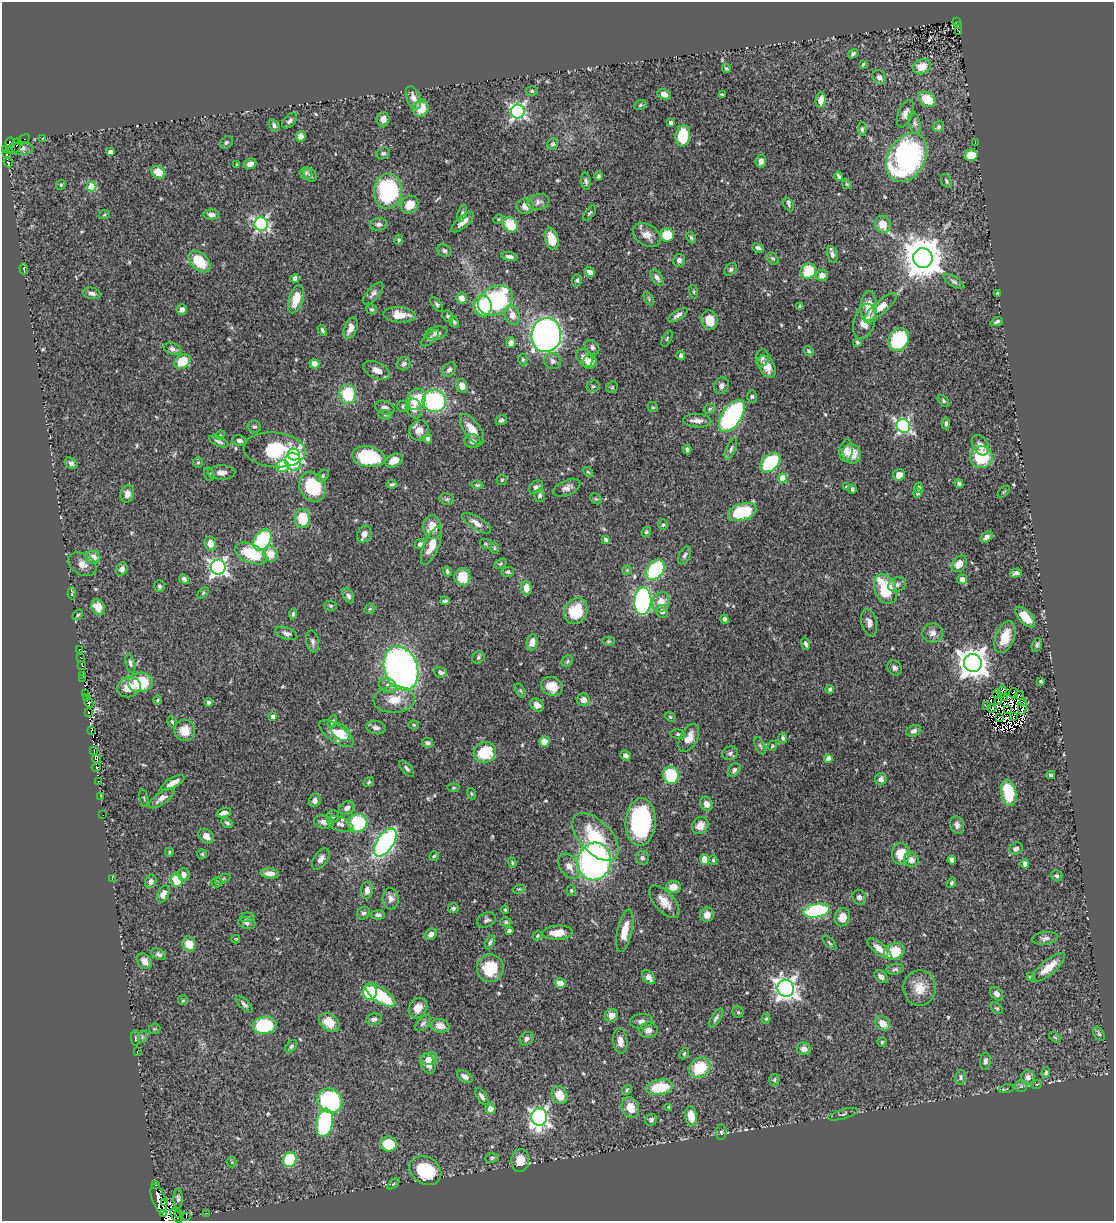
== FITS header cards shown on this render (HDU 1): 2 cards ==
NAXIS1  =                 1112
NAXIS2  =                 1219

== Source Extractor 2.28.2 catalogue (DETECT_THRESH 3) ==
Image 1112 x 1219 px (HDU 1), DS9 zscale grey, 1 PNG px = 1 image px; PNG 1116 x 1223 px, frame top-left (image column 1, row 1219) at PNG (2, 2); each listed source drawn as its Kron ellipse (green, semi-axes under 4 px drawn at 4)
Background 0.467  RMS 0.022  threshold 0.0654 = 3 sigma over >= 5 px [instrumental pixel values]
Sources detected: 577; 20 with non-positive FLUX_AUTO (blend fragments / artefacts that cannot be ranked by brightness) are neither listed nor drawn; of the other 557, the 500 brightest by FLUX_AUTO listed and drawn (57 fainter detections omitted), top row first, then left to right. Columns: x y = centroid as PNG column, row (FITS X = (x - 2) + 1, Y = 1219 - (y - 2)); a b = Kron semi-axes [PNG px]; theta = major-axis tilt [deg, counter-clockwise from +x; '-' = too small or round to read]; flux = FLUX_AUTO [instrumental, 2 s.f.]
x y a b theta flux
956 22 3 2 - 33
958 25 3 2 - 18
959 31 3 2 - 6.2
853 54 5 4 - 3.1
863 64 4 3 - 1.7
922 67 9 7 21 19
726 68 5 4 - 2.1
879 77 8 6 -54 6.4
532 91 6 5 - 2.4
664 94 7 5 -24 9.2
722 94 4 3 - 1.8
413 98 12 7 -69 9.3
927 99 9 6 -36 37
821 100 7 5 80 12
640 105 6 5 - 2.3
421 108 8 7 - 29
518 111 7 7 - 420
905 114 14 7 68 8.7
383 119 7 6 - 7.6
290 121 9 5 47 4.7
671 122 4 4 - 3.4
915 123 11 5 -78 4.6
274 125 6 4 -58 3.7
939 127 6 5 - 2.8
862 129 7 4 90 2.8
301 136 5 5 - 8.7
683 136 11 7 82 58
43 139 3 3 - 1.8
24 140 7 3 41 9.1
10 142 5 2 - 2.1
226 142 7 5 38 2.9
975 143 2 2 - 2.9
553 144 6 5 - 3.6
17 145 7 4 71 48
22 148 11 6 2 5.6
5 149 3 2 - 17
9 151 3 2 - 15
110 152 4 4 - 6.7
383 153 7 5 23 3
7 154 4 3 - 11
971 155 6 5 - 37
907 157 26 18 62 270
761 161 6 5 - 5.4
8 162 5 3 - 28
237 164 3 2 - 1.6
250 164 6 5 - 6.4
158 172 7 6 - 20
306 173 6 6 - 3.3
310 175 8 5 -52 4.7
598 176 5 4 - 3.2
838 176 5 3 - 3
586 181 8 4 -84 3.4
946 181 7 5 -62 3
847 184 5 4 - 1.7
61 185 5 4 - 1.9
92 186 5 5 - 59
388 191 18 14 84 180
538 202 11 8 14 6.6
789 204 7 5 -64 3.3
410 205 9 8 - 23
525 206 8 8 - 9.5
462 213 9 4 71 3.2
590 213 9 4 51 2.9
104 215 6 3 19 2
211 215 8 5 -1 6.1
498 219 5 4 - 1.8
463 222 14 5 41 12
261 224 7 6 - 360
379 224 8 6 1 4.8
883 224 8 7 - 21
510 225 8 6 -49 46
647 235 15 10 -34 14
667 235 7 6 - 37
691 238 6 4 -62 2.3
552 239 11 6 -74 22
398 240 5 4 - 2.8
758 248 6 4 -26 4.3
444 251 7 6 - 3.6
832 254 8 5 -78 5.8
510 257 8 4 -10 5.9
773 258 7 5 -47 2.3
923 258 10 9 - 4800
679 260 6 6 - 5.5
199 261 13 8 -44 43
24 269 5 2 - 1.6
731 269 7 5 46 3.2
808 271 8 7 - 43
590 272 5 4 - 8.3
822 275 6 5 - 10
295 278 4 4 - 6.7
657 278 9 5 -59 5.2
577 280 6 5 - 3.3
954 282 12 5 -32 4.3
694 292 7 3 -71 1.7
92 293 9 5 -11 5.8
997 293 3 3 - 2.1
373 294 13 6 49 5.9
462 298 5 5 - 9.9
296 299 15 7 72 25
649 299 7 4 -61 2
495 301 18 13 29 180
437 304 8 4 -53 2.7
482 306 10 9 - 67
800 306 4 3 - 2.7
869 307 16 8 89 24
881 307 20 6 40 21
371 309 5 5 - 2.5
182 310 5 5 - 6.5
399 315 16 7 -4 22
512 315 10 7 -74 14
678 315 11 4 32 5.9
448 316 6 4 -53 2.5
710 320 10 8 -80 26
864 321 18 10 74 21
454 322 6 4 -62 2.9
997 322 6 4 23 3.9
351 328 11 6 66 9.9
322 330 6 4 -59 3
436 333 11 6 12 7.4
546 335 17 15 83 600
430 338 11 5 42 3.9
667 339 9 4 64 1.9
899 339 12 9 58 110
857 342 4 4 - 2.7
511 343 5 5 - 6.5
592 347 8 6 -49 4.7
173 349 9 5 -22 5.3
809 351 5 4 - 2.2
681 355 4 4 - 4.4
584 358 10 7 -53 9.1
762 358 9 6 82 4.1
523 360 6 4 -90 2.3
553 361 8 8 - 6.1
182 362 9 6 35 40
590 362 7 6 - 13
314 364 5 4 - 15
404 364 7 6 - 4.7
767 366 12 7 -62 18
377 370 14 8 -25 13
449 370 8 6 47 4
462 386 7 5 -67 8
593 386 6 5 - 2.8
721 386 8 7 - 6.6
612 387 6 5 - 2
348 394 10 8 -85 60
752 396 6 5 - 2.5
416 399 11 9 53 35
434 401 12 11 - 160
943 401 7 4 -46 2.6
403 406 6 6 - 3.8
653 407 5 4 - 1.8
385 408 9 7 -17 8
414 408 10 7 -70 10
710 409 6 4 23 2.5
385 415 7 5 -6 2.9
732 416 18 9 57 280
501 420 6 5 - 3.4
697 421 14 6 -4 8.8
946 423 6 4 -86 3.4
254 426 7 6 - 4
903 426 7 6 - 310
472 429 18 8 -55 21
419 430 10 9 - 13
220 435 5 4 - 1.6
427 439 5 4 - 3.3
239 440 7 5 -13 4.9
472 441 8 7 - 7
219 442 10 4 -24 4.3
980 445 11 7 -58 8.3
731 449 11 4 67 3.8
275 450 31 17 -5 100
687 450 5 3 - 3
846 450 11 6 80 7.6
852 454 10 9 - 25
294 455 6 6 - 380
369 457 17 10 -9 96
981 457 11 11 - 66
394 461 9 6 29 18
293 462 9 8 - 38
71 463 7 5 -32 5.6
198 463 5 4 - 1.9
770 463 12 7 43 110
283 466 6 6 - 72
222 472 14 7 -1 8.7
588 472 6 3 -43 1.9
209 474 7 5 -73 2.5
899 475 6 5 - 10
323 476 7 5 43 2.8
782 478 4 4 - 38
502 480 5 5 - 2.3
392 484 5 3 - 2.9
959 484 4 4 - 3.8
477 485 6 4 -5 2.7
312 487 15 12 -60 75
536 487 8 5 36 4.6
846 487 4 3 - 2.4
567 488 14 7 24 7.9
919 488 5 4 - 5.2
852 489 4 3 - 2.7
1004 492 7 3 44 1.6
917 493 5 4 - 4.1
127 494 9 6 77 8.5
540 495 6 5 - 3.9
447 499 7 5 -20 3.2
596 499 6 5 - 1.8
742 512 15 8 17 73
302 519 9 7 87 45
476 523 16 6 -31 11
663 525 5 4 - 2.5
432 527 11 9 -85 24
646 532 5 4 - 2.5
364 534 8 6 64 9.8
986 537 7 4 40 5.8
262 540 11 8 57 120
606 540 4 3 - 4.1
210 544 7 5 -82 13
420 544 6 4 44 4
486 544 6 5 - 2.2
431 546 20 7 67 23
495 548 6 4 -89 1.9
251 554 17 9 -24 66
271 554 8 7 - 23
685 555 9 5 62 4.1
93 557 7 6 - 13
82 564 15 10 -30 12
500 564 7 4 30 2
959 564 9 6 53 15
218 567 7 7 - 530
122 569 7 5 64 5.7
627 570 5 5 - 1.9
655 570 11 8 52 110
447 571 5 4 - 3
507 572 6 5 - 3.1
1016 573 6 4 16 4.2
462 577 9 8 - 31
184 579 5 4 - 5.2
962 579 5 5 - 8.9
897 585 9 7 26 6.2
159 586 6 5 - 3
526 588 7 5 -89 14
885 589 16 10 -68 74
72 593 6 2 87 1.7
203 593 6 4 45 2.2
348 596 8 5 -64 5.1
445 601 4 4 - 3.9
643 601 14 8 86 340
661 602 10 8 57 19
330 606 6 5 - 2.5
98 607 8 6 -66 20
370 609 6 5 - 2
576 611 13 11 59 48
662 611 6 6 - 6.8
293 614 5 3 - 2.6
78 615 6 3 45 2.1
1025 617 12 6 -48 21
725 619 5 4 - 4.5
869 623 14 7 -77 8.8
286 633 11 6 -20 5.7
933 633 10 9 - 9.8
1005 637 17 9 69 29
313 641 11 6 -79 4.9
608 641 6 4 0 2
532 642 8 5 81 9.4
806 644 6 4 -73 3.9
1037 645 7 5 71 3.1
79 649 3 3 - 17
81 658 3 2 - 33
478 658 6 5 - 3
567 661 6 5 - 2.7
130 663 9 4 -75 4.4
973 663 9 9 - 2400
82 665 2 2 - 6.2
401 668 22 16 -71 750
894 668 8 6 -51 5
440 672 7 5 -18 4.3
83 675 2 2 - 17
83 679 2 2 - 25
1041 681 3 3 - 3.1
140 682 12 10 2 70
388 685 9 7 -26 6.4
552 686 11 9 -25 22
129 687 12 10 17 26
830 689 4 4 - 2.9
520 690 7 4 -58 2.6
1002 691 6 4 77 8
86 693 3 2 - 11
1013 693 5 2 - 2.3
996 694 4 2 - 1.9
1019 695 4 2 - 3.8
1004 697 4 2 - 1.7
86 698 3 2 - 110
157 700 5 4 - 1.9
394 700 20 13 4 27
583 700 6 6 - 9.5
998 701 2 2 - 2
209 702 4 3 - 4.6
89 703 5 4 - 40
1024 703 3 2 - 2.8
537 705 7 6 - 12
987 706 2 2 - 2
1022 707 8 3 85 3.5
992 708 4 3 - 1.7
1008 710 3 2 - 1.9
88 713 2 2 - 16
273 716 4 4 - 9.1
670 717 5 4 - 2.1
999 717 3 2 - 2.7
1013 717 2 2 - 1.9
172 722 6 4 -72 2.3
332 722 6 4 62 3.3
414 725 5 4 - 1.8
376 728 10 6 -11 6.4
91 730 4 3 - 54
185 730 11 10 - 21
914 731 8 5 26 5.3
341 732 10 7 -36 11
336 734 20 8 -34 26
678 734 8 4 -6 3.3
689 738 15 8 62 16
783 738 5 4 - 3.8
544 741 5 5 - 14
428 743 6 5 - 3.7
760 746 9 4 -65 3
772 746 5 4 - 2.2
94 750 3 2 - 22
485 752 11 10 - 65
730 753 8 6 20 4.5
626 755 6 4 -38 4.6
828 758 4 4 - 11
96 759 5 3 - 28
96 767 4 2 - 44
407 769 10 5 -49 4.4
734 770 7 5 52 5.2
671 775 9 8 - 71
1051 775 4 3 - 2.7
881 779 6 6 - 5.1
98 781 3 3 - 13
369 782 6 4 42 2.2
173 783 13 5 29 13
453 788 6 4 7 1.9
1009 793 13 7 -80 61
472 794 6 4 -72 1.7
101 797 2 2 - 5.2
144 798 9 3 -79 1.7
162 798 15 6 36 10
315 801 6 5 - 6.9
706 804 7 6 - 8.1
347 808 8 6 32 6.9
224 813 7 4 18 6.3
103 815 2 2 - 2.9
332 817 7 6 - 3.2
324 822 10 6 -10 8
641 822 24 15 87 190
227 823 6 4 -29 2.6
358 823 10 9 - 84
340 824 14 7 -21 9.3
700 825 9 8 - 14
957 825 9 7 -73 6.7
206 836 9 6 -39 10
596 837 29 16 -47 71
385 842 16 8 56 310
1016 849 7 6 - 5.3
169 852 4 3 - 1.7
202 854 5 5 - 1.9
901 854 11 9 -89 31
434 856 5 4 - 2
642 858 7 6 - 4.3
321 859 12 7 56 8.2
704 860 5 4 - 16
713 860 5 4 - 2.1
911 860 7 6 - 10
952 860 4 4 - 6.4
594 861 19 17 77 470
512 863 5 4 - 1.9
1025 864 5 4 - 7.7
569 866 14 9 -57 13
270 873 9 5 -7 12
184 874 6 6 - 7.5
1057 876 6 5 - 3
112 878 3 2 - 43
223 879 8 4 22 2.1
177 880 6 6 - 39
151 881 7 5 67 5.2
217 882 5 5 - 2.8
951 883 5 4 - 2.9
673 887 7 6 - 15
519 889 6 4 23 1.7
367 890 8 6 83 8
571 891 5 4 - 2.2
163 894 9 5 65 9.3
859 897 7 6 - 5.6
391 899 10 8 -89 7.9
664 902 20 9 -49 18
453 908 5 5 - 3.5
505 910 4 3 - 1.7
817 911 13 6 10 140
363 913 7 5 43 3.7
378 915 7 4 -1 3.7
707 915 7 6 - 11
247 917 7 5 6 2.8
842 917 9 7 69 14
486 920 10 7 24 4.7
506 922 6 4 0 2.7
247 923 9 5 -11 4.4
509 930 4 3 - 4.1
625 931 22 7 78 22
558 933 15 7 4 19
431 934 6 5 - 7.8
537 936 5 4 - 1.7
1045 938 13 6 5 5.8
236 939 4 3 - 1.9
490 942 8 4 68 3.3
829 943 9 3 -45 2.1
189 944 7 6 - 23
879 949 14 5 -38 15
894 951 10 8 22 49
158 954 8 5 -27 3.8
144 961 8 6 -49 12
1048 967 21 7 39 26
490 968 14 13 - 47
895 969 9 5 7 3.5
649 977 8 5 -50 10
881 977 7 5 -39 6.7
1030 977 4 3 - 1.9
560 983 5 5 - 12
786 988 8 8 - 1000
920 988 18 16 89 26
370 992 7 7 - 63
997 994 7 5 -49 6.6
380 995 17 7 -36 89
183 1000 5 4 - 1.7
244 1004 11 5 -44 4.4
418 1008 11 8 58 15
997 1008 7 4 -43 2.5
738 1012 5 5 - 2.2
612 1015 7 6 - 14
716 1018 10 4 58 4.1
374 1019 8 5 12 5.2
766 1019 5 4 - 2
642 1021 11 7 3 7.2
329 1022 11 8 -37 27
423 1023 10 5 44 4.5
883 1023 8 6 -44 16
264 1025 12 8 5 100
440 1026 9 7 -11 14
155 1029 6 5 - 1.9
648 1030 9 8 - 9.5
1099 1034 8 5 -58 3
142 1037 6 4 73 1.9
1055 1037 7 3 -36 1.7
135 1038 8 3 -86 2.3
527 1039 7 6 - 5.4
620 1041 13 7 -83 12
882 1042 4 4 - 2
291 1046 7 4 46 2.8
804 1049 7 6 - 8.4
137 1052 3 2 - 2.5
684 1054 6 4 64 1.8
429 1059 8 6 6 8.6
985 1061 8 5 85 4.9
428 1064 10 7 -68 15
700 1068 11 9 41 54
1046 1072 5 4 - 2.9
465 1076 8 5 -33 5.1
960 1077 7 5 79 3.3
1028 1077 7 6 - 6.7
774 1080 6 5 - 2.5
1037 1084 5 3 - 1.6
1021 1086 5 5 - 2.9
660 1087 13 7 8 53
1006 1089 7 3 11 2
627 1090 5 4 - 2.3
560 1095 9 7 -58 25
482 1096 10 4 -55 4.9
330 1101 13 11 -35 170
669 1107 4 3 - 1.6
630 1108 11 8 -66 22
490 1109 5 5 - 9.8
843 1114 15 5 16 3.4
691 1116 10 6 -81 25
539 1117 9 8 - 560
651 1120 6 5 - 3.6
324 1123 14 8 80 190
721 1132 7 5 -90 2.9
389 1144 8 7 - 42
492 1158 6 5 - 3.2
290 1160 7 6 - 88
520 1160 11 9 86 19
232 1162 5 5 - 1.9
425 1171 17 13 -33 76
155 1184 4 3 - 20
393 1184 7 3 37 2
158 1199 15 7 -72 580
178 1199 10 4 90 4
164 1202 4 2 - 82
179 1213 3 2 - 28
207 1213 3 2 - 4.7
164 1214 3 2 - 16
176 1216 8 3 -56 18
187 1216 3 2 - 8.2
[57 fainter detections neither listed nor drawn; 20 non-positive-flux detections neither listed nor drawn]